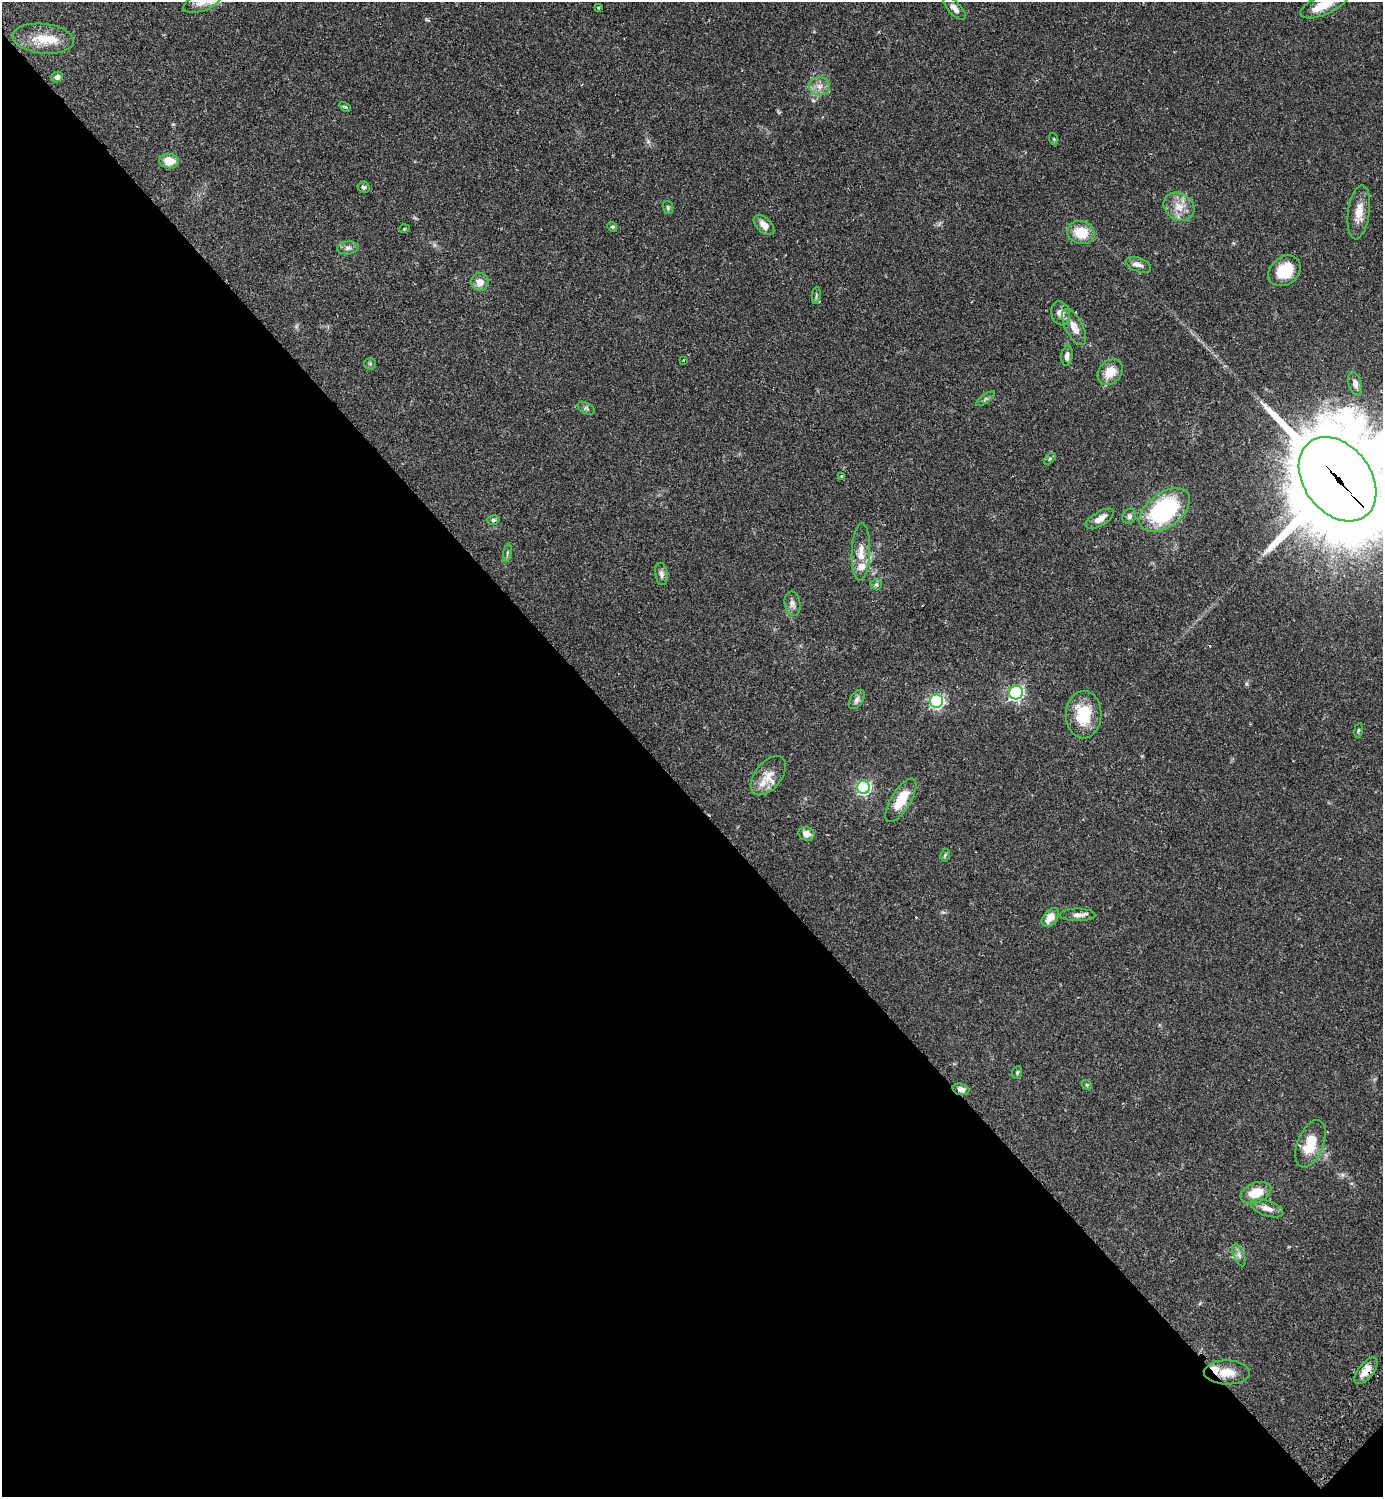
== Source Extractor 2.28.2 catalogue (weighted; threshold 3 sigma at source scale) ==
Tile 14 of 4 x 4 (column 2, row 4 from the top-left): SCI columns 1726-3106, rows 45-1539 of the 6072 x 6072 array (HDU 1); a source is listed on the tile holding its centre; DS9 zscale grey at full resolution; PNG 1385 x 1499 px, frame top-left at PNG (2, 2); each listed source drawn as its Kron ellipse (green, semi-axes under 4 px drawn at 4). Shown black and unused: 47% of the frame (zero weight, under 2 of 3 exposures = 3% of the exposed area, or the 3 px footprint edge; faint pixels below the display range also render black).
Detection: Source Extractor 2.28.2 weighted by HDU 2 'WHT'; one run over the whole footprint, this tile lists its part. Background 0.0707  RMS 0.0052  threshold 0.0235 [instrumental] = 3 sigma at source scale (4.5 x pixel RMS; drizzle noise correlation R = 1.50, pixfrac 1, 0.05/0.05 arcsec/px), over >= 5 px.
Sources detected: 70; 5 inside a brighter listed object's ellipse — not listed separately; the other 65 listed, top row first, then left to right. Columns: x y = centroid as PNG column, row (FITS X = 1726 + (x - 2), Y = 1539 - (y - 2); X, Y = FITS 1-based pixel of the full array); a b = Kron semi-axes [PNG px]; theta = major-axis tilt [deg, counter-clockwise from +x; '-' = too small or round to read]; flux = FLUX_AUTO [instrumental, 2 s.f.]
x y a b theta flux
202 3 19 8 18 4.7
1324 4 25 10 24 10
598 7 3 3 - 0.9
954 8 14 6 -47 2.6
43 39 31 15 -6 14
57 77 6 5 - 1.9
819 86 10 9 - 3.6
345 107 6 4 -28 0.66
1054 139 6 4 -71 0.56
169 161 10 7 -6 7.3
363 187 6 6 - 1.1
668 207 7 5 -71 0.78
1179 207 16 13 -31 7.2
1359 212 27 10 82 7.8
764 225 12 7 -45 4.4
612 227 5 4 - 0.66
404 229 5 3 - 0.41
1081 233 14 11 -12 12
348 248 10 6 7 1.9
1138 265 13 7 -21 2.5
1285 271 17 14 38 15
480 282 9 9 - 4.5
816 295 9 3 85 0.87
1061 313 12 9 -70 3.9
1074 327 20 8 -62 5.8
1067 356 10 5 81 2
683 360 3 2 - 0.4
370 364 6 6 - 0.9
1110 372 14 11 48 8.7
1355 384 12 6 -73 2.4
986 399 11 3 35 0.9
586 408 9 5 -28 1.1
1050 459 7 4 44 0.73
841 476 3 3 - 0.63
1338 479 46 33 -53 10000
1164 510 28 17 36 65
1129 516 8 6 59 1.5
1100 519 16 7 31 4.6
493 520 6 4 14 0.91
861 552 28 9 87 6.6
507 553 9 3 77 0.92
661 574 11 6 -80 1.9
876 584 6 5 - 0.9
793 604 12 8 -80 2.3
1016 693 7 7 - 120
857 699 11 6 55 1.8
936 701 6 6 - 100
1084 715 24 18 88 19
1358 730 7 3 81 0.69
768 776 23 13 51 7.4
864 787 6 6 - 97
901 800 25 9 58 11
806 834 8 7 - 3.8
945 855 6 4 79 0.75
1078 915 17 6 -1 3
1050 918 11 7 49 5.2
1017 1072 6 5 - 0.7
1087 1085 5 4 - 0.62
961 1089 8 5 -16 2.8
1310 1144 25 13 69 13
1256 1193 16 10 20 9.8
1267 1208 17 7 -20 4
1239 1255 12 5 -69 1.9
1366 1371 16 7 51 5.7
1227 1372 23 12 -1 11
Overlapping masked pixels (flux is a lower limit): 3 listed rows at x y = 1338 479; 961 1089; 1366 1371
Isophote crosses this tile's border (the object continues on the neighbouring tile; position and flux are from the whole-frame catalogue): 3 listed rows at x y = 202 3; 1324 4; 1338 479